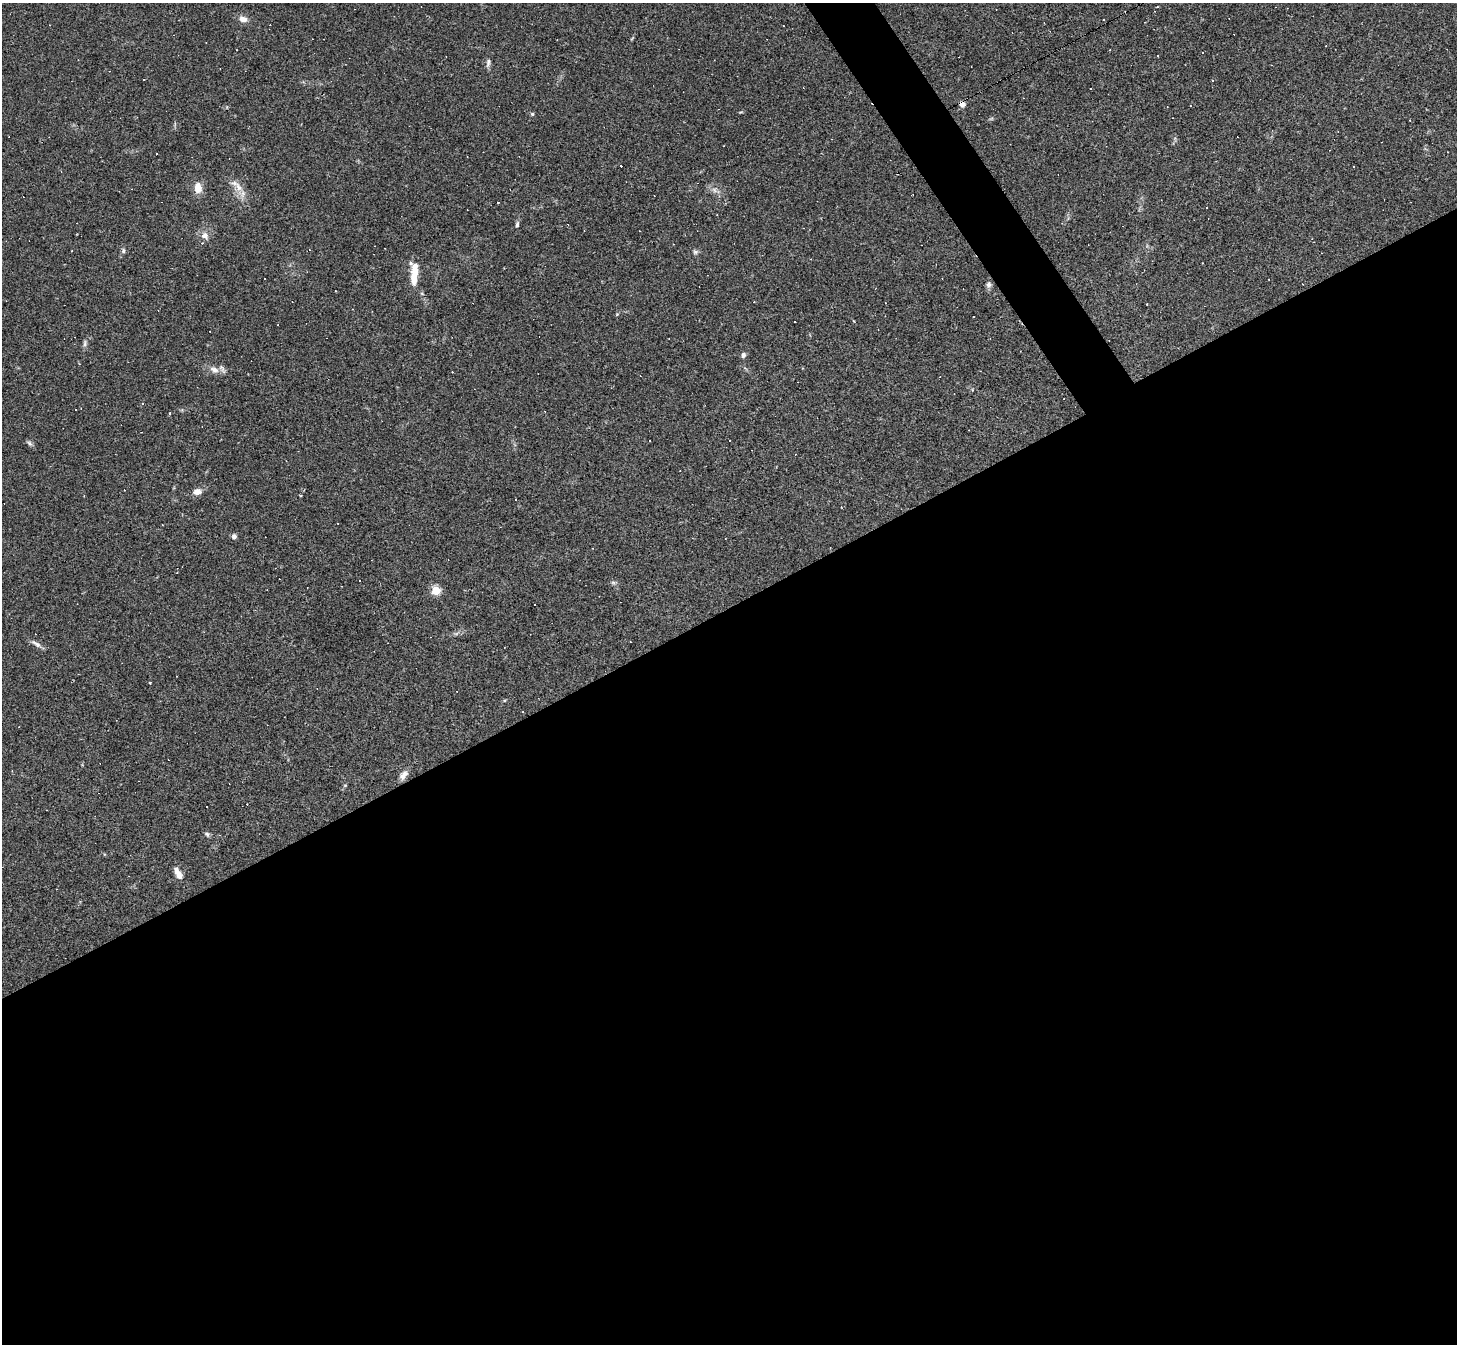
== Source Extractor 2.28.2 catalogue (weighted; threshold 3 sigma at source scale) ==
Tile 15 of 4 x 4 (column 3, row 4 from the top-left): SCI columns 2910-4364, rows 290-1631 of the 5818 x 5809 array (HDU 1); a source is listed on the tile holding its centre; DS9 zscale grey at full resolution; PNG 1459 x 1346 px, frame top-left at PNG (2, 3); no overlay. Shown black and unused: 56% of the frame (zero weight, under 2 of 3 exposures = <1% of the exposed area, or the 3 px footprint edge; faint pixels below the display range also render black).
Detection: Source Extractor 2.28.2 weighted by HDU 2 'WHT'; one run over the whole footprint, this tile lists its part. Background 0.0487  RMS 0.0051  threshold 0.0227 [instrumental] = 3 sigma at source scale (4.5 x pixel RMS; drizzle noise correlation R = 1.50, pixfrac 1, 0.05/0.05 arcsec/px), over >= 5 px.
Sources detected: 78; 34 cosmic-ray / hot-pixel residue — not listed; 3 inside a brighter listed object's ellipse — not listed separately; the other 41 listed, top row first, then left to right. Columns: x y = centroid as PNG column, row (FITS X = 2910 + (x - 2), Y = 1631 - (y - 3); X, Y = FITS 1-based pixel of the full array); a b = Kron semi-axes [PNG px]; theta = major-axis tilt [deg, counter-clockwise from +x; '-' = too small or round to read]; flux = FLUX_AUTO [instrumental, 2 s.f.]
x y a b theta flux
1157 7 3 2 - 0.44
243 19 10 7 -19 3.1
1103 19 2 2 - 0.4
1157 55 2 2 - 0.44
488 62 12 5 76 1.6
1212 80 3 2 - 0.36
962 104 6 6 - 2.5
532 114 5 4 - 0.62
1353 166 2 2 - 0.35
238 187 16 7 -61 4.6
198 188 12 8 -84 5.3
714 190 8 5 -60 1.7
498 202 3 2 - 0.6
517 224 8 5 87 0.99
205 236 10 8 -43 3
71 251 3 2 - 0.32
123 251 7 5 -89 0.94
695 252 7 5 15 1.1
415 272 24 10 -83 8.5
265 279 2 2 - 0.35
988 284 9 7 79 1.6
617 314 5 3 - 0.43
85 343 10 5 88 1.3
743 355 7 6 - 1.2
214 370 13 8 -25 3.5
142 403 3 3 - 1.5
75 409 2 2 - 0.36
169 414 4 2 - 0.55
29 443 9 5 -35 1.2
197 492 10 7 13 3
234 536 6 5 - 1.7
592 548 2 2 - 0.27
613 582 6 4 -19 0.84
436 591 5 5 - 25
534 604 3 2 - 0.65
630 642 3 2 - 0.36
36 644 15 6 -34 2.1
403 775 14 8 50 2.9
345 785 5 3 - 0.46
207 834 8 5 -56 1.1
179 875 11 8 -64 2.8
Overlapping masked pixels (flux is a lower limit): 1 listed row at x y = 962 104